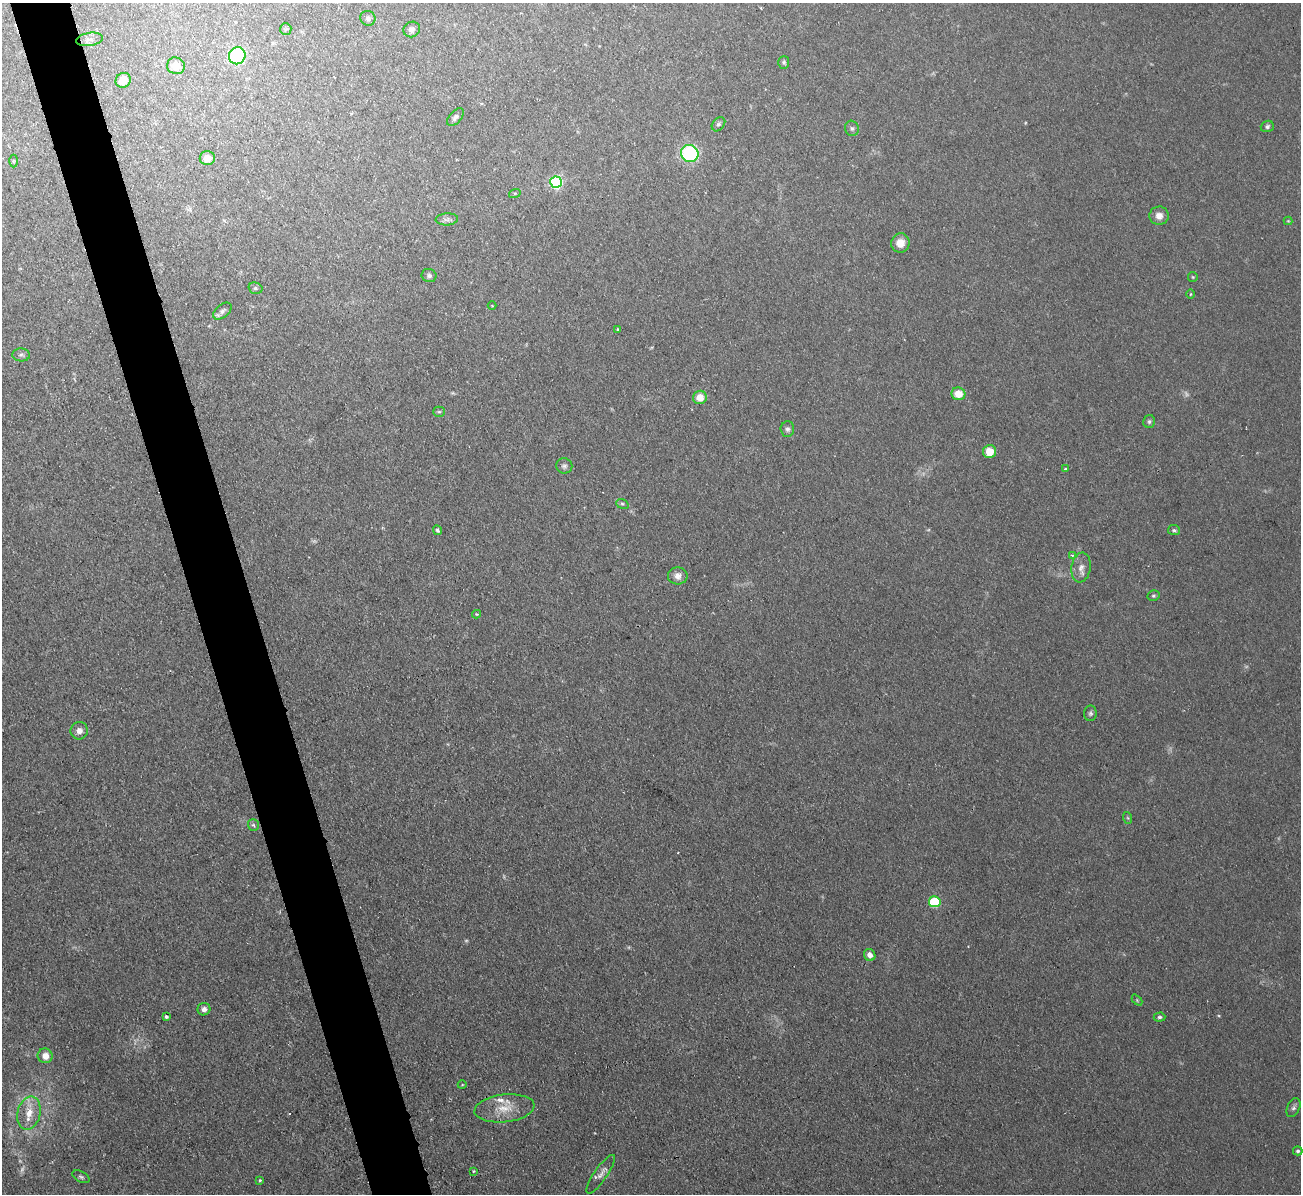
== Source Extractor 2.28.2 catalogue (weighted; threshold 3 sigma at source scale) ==
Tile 11 of 4 x 4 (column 3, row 3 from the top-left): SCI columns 2597-3895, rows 1335-2526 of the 5208 x 5178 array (HDU 1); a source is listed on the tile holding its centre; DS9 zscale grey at full resolution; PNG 1303 x 1196 px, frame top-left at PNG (2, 3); each listed source drawn as its Kron ellipse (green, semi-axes under 4 px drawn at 4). Shown black and unused: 5% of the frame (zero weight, under 2 of 3 exposures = <1% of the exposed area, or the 3 px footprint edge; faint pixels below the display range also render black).
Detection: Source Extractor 2.28.2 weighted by HDU 2 'WHT'; one run over the whole footprint, this tile lists its part. Background 0.0582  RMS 0.0063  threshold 0.0282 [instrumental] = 3 sigma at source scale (4.5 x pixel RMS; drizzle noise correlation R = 1.50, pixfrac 1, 0.05/0.05 arcsec/px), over >= 5 px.
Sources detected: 73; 6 too faint to see at this stretch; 1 cosmic-ray / hot-pixel residue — neither listed nor drawn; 1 inside a brighter listed object's ellipse — not listed separately; the other 65 listed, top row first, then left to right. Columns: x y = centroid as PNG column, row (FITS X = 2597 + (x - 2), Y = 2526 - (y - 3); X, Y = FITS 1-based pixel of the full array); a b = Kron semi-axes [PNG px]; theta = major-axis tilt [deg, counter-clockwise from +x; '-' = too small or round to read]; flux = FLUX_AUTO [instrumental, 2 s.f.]
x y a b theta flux
368 18 8 7 - 1.9
286 29 6 5 - 1.1
412 29 8 7 - 2.3
89 39 13 6 8 2.7
237 56 8 8 - 60
784 62 6 5 - 1.3
176 66 9 8 - 9.8
123 80 8 7 - 9.8
455 117 10 6 48 2.4
718 124 8 5 48 1.5
1267 126 6 5 - 1.6
852 128 8 7 - 1.7
690 153 9 8 - 61
207 158 7 7 - 7.8
13 161 6 4 89 0.98
556 182 6 6 - 100
515 193 6 4 18 0.75
1159 216 9 9 - 4.8
447 219 11 6 4 2.2
1288 221 4 4 - 0.57
900 243 9 9 - 7.2
429 275 7 6 - 2
1193 277 5 4 - 0.67
255 288 7 5 -16 1.5
1191 294 5 3 - 0.57
492 306 4 3 - 0.52
222 311 11 6 40 2.4
618 329 3 3 - 0.81
21 355 9 6 -3 1.8
958 394 7 6 - 9.9
700 397 7 6 - 8.5
439 412 6 5 - 1.1
1149 421 6 5 - 1.3
787 429 8 7 - 1.9
990 451 6 6 - 9.3
564 466 8 7 - 1.9
1066 469 3 3 - 0.81
622 504 6 4 -20 1.1
437 530 5 4 - 1.4
1174 530 6 5 - 1.2
1072 555 3 3 - 1
1081 567 15 9 81 4.7
678 576 10 8 -4 4
1153 596 6 5 - 1
477 614 4 4 - 0.74
1090 713 8 6 85 1.6
79 731 9 8 - 3.7
1128 818 6 4 -71 0.83
253 825 6 5 - 1.1
935 902 6 5 - 53
870 955 6 5 - 3.4
1137 1000 6 4 -47 0.74
204 1009 6 6 - 2.7
166 1017 3 3 - 1.2
1159 1017 6 4 2 1.2
45 1056 7 7 - 6
462 1085 4 3 - 0.5
504 1108 30 14 6 14
1293 1108 10 6 66 1.8
29 1113 17 11 77 11
1298 1151 5 4 - 1.3
474 1171 3 2 - 0.73
601 1174 23 6 55 4.3
81 1177 9 5 -28 1.5
260 1181 3 3 - 1.1